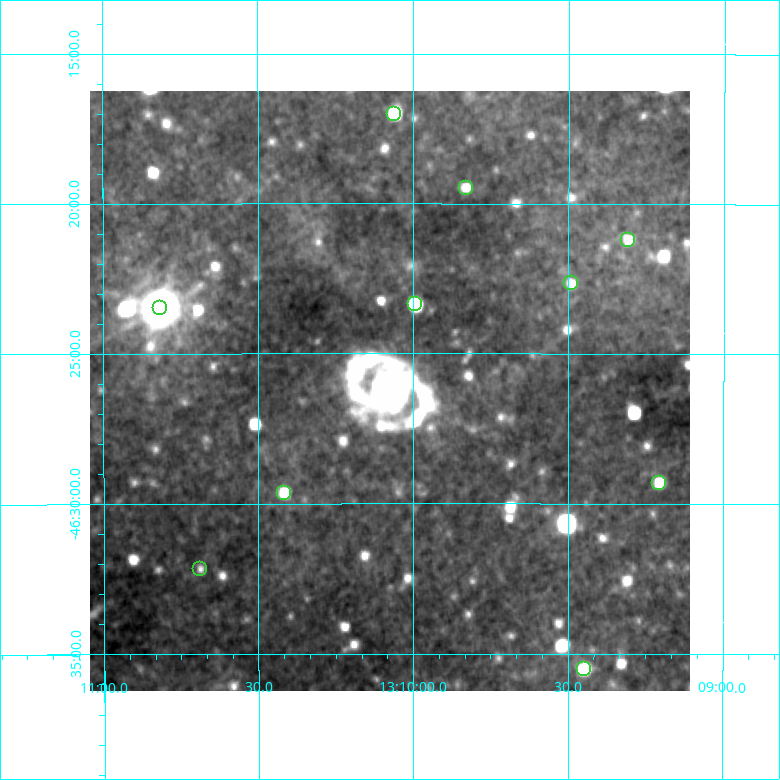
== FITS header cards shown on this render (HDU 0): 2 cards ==
NAXIS1  =                  600 / Width of image
NAXIS2  =                  600 / Height of image

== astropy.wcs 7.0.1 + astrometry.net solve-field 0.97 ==
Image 600 x 600 px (HDU 0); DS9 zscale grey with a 90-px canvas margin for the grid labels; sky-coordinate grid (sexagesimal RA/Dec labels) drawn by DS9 from the SOLVED WCS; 10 Tycho-2 reference stars matched to detected sources circled (green)
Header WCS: RA---TAN/DEC--TAN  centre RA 13:10:05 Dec -46:26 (197.52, -46.44 deg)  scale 2 arcsec/px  FOV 20.0' x 20.0'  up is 0 deg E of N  parity normal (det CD < 0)
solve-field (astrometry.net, Tycho-2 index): SOLVED blind (the header's WCS was not the basis of the solution)
Solved WCS: RA---TAN-SIP/DEC--TAN-SIP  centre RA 13:10:05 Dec -46:26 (197.52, -46.44 deg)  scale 2 arcsec/px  FOV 20.0' x 20.0'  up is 0 deg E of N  parity normal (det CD < 0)
Header WCS and blind solve agree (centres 0.54 arcsec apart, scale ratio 1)
Tycho-2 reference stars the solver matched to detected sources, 10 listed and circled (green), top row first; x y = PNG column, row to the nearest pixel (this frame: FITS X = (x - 90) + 1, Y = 600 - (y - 91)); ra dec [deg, ICRS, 3 dp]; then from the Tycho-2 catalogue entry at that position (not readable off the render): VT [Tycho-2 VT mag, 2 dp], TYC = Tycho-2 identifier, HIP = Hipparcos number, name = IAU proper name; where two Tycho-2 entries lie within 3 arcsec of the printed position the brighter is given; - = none
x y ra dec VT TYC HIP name
394 114 197.515 -46.283 11.47 8247-2691-1 - -
466 188 197.458 -46.325 11.10 8247-3412-1 - -
628 240 197.327 -46.353 10.78 8247-3367-1 - -
571 283 197.373 -46.378 11.44 8247-2651-1 - -
415 304 197.498 -46.389 10.65 8247-2656-1 - -
160 308 197.704 -46.391 9.94 8247-3062-1 - -
659 483 197.301 -46.488 11.05 8247-3419-1 - -
284 493 197.604 -46.494 9.77 8247-2696-1 - -
200 569 197.672 -46.536 11.98 8247-3123-1 - -
584 669 197.362 -46.592 10.27 8247-3474-1 - -